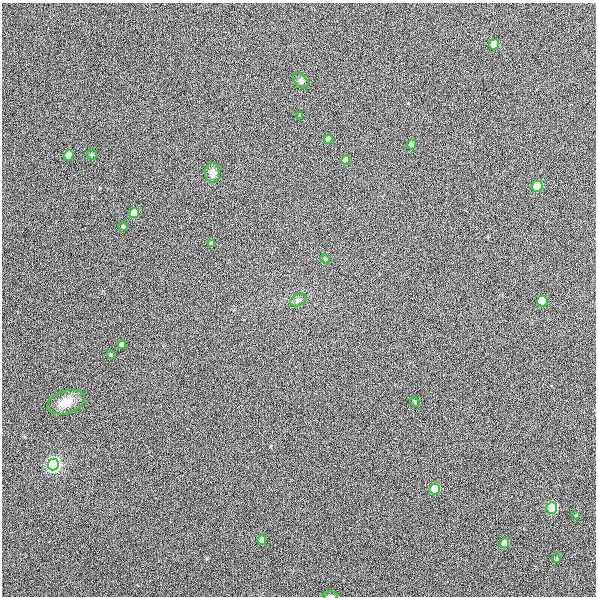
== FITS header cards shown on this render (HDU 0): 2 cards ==
NAXIS1  =                  594
NAXIS2  =                  594

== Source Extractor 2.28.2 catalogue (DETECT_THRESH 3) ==
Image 594 x 594 px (HDU 0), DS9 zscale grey, 1 PNG px = 1 image px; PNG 598 x 598 px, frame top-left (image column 1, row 594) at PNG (2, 3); each listed source drawn as its Kron ellipse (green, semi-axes under 4 px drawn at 4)
Background 319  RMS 7.9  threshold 23.6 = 3 sigma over >= 5 px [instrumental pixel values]
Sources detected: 28; all 28 listed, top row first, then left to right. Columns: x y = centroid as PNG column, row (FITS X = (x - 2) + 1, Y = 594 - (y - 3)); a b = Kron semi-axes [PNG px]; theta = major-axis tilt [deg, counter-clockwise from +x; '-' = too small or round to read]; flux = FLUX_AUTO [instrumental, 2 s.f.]
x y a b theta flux
494 44 5 5 - 11000
301 81 9 5 -45 1300
300 115 4 3 - 480
328 139 4 4 - 2800
411 144 5 4 - 1700
92 154 5 5 - 740
69 155 5 4 - 8100
346 160 4 4 - 4200
212 173 9 7 -87 3000
537 186 5 5 - 33000
134 213 5 5 - 13000
123 227 4 4 - 1100
211 244 4 4 - 1300
325 259 5 4 - 570
299 300 9 5 26 1400
542 301 5 5 - 26000
122 345 4 4 - 2700
111 355 4 3 - 1200
66 402 19 11 16 6300
415 402 5 4 - 540
53 464 6 5 - 400000
435 489 5 5 - 35000
552 508 6 5 - 110000
576 515 4 3 - 420
262 540 5 4 - 3900
505 543 5 4 - 7200
557 558 5 3 - 520
330 596 7 3 -3 780
At the frame edge (FLAGS 8, measured only in part): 1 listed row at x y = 330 596